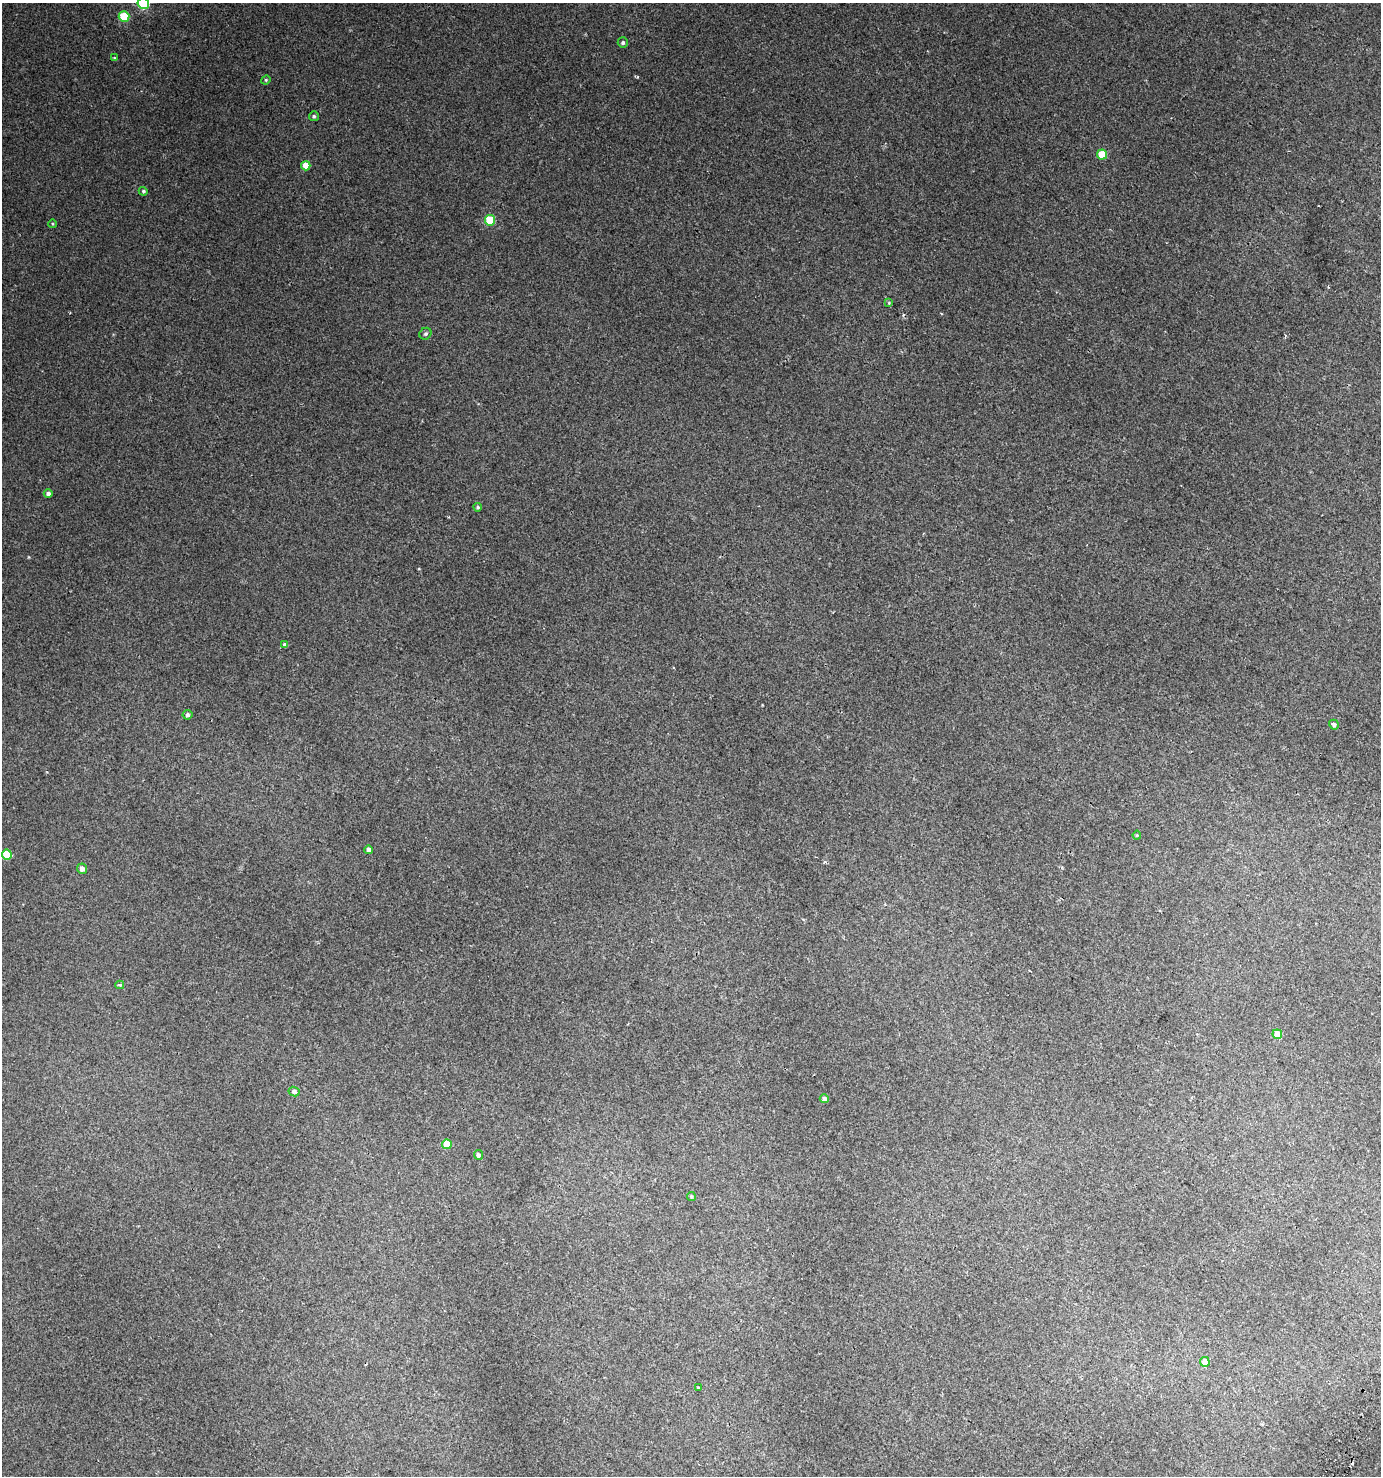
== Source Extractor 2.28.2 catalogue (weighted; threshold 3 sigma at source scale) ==
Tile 6 of 4 x 4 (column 2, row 2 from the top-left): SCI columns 1634-3012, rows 3000-4473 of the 6090 x 5992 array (HDU 1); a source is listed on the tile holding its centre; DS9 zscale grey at full resolution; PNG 1383 x 1478 px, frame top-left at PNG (2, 3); each listed source drawn as its Kron ellipse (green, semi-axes under 4 px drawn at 4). Shown black and unused: <1% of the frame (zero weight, under 2 of 3 exposures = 4% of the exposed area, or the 3 px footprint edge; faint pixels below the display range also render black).
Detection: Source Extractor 2.28.2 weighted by HDU 2 'WHT'; one run over the whole footprint, this tile lists its part. Background 0.00663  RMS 0.0036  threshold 0.0161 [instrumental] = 3 sigma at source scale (4.5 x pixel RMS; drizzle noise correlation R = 1.50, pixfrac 1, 0.0396/0.0396 arcsec/px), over >= 5 px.
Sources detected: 33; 2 cosmic-ray / hot-pixel residue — neither listed nor drawn; the other 31 listed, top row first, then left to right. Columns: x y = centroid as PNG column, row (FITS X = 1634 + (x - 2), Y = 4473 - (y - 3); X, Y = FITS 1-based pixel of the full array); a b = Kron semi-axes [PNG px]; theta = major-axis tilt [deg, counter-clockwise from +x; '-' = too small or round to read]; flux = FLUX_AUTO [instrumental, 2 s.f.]
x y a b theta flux
143 3 5 5 - 25
124 16 5 5 - 13
623 43 5 5 - 0.72
114 58 3 3 - 0.32
266 80 5 4 - 0.4
314 116 5 5 - 0.61
1102 154 5 5 - 9
306 166 5 4 - 3.9
143 191 4 4 - 0.5
490 220 5 5 - 13
53 224 4 3 - 0.29
889 303 4 3 - 0.33
425 334 6 5 - 0.67
48 493 4 4 - 1.1
478 507 4 3 - 0.45
285 645 4 4 - 1.2
187 715 5 5 - 0.83
1334 725 5 4 - 0.96
1137 835 4 4 - 0.33
369 850 4 4 - 1.8
7 854 5 5 - 9.3
82 869 5 5 - 1.9
120 985 4 3 - 0.64
1277 1034 5 4 - 5.6
294 1092 5 4 - 1.1
824 1099 4 4 - 1.1
447 1144 5 4 - 8
478 1155 5 4 - 1.1
691 1196 4 4 - 0.48
1205 1362 5 5 - 4.2
698 1388 3 2 - 0.45
Isophote crosses this tile's border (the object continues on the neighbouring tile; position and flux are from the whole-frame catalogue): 1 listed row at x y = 143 3